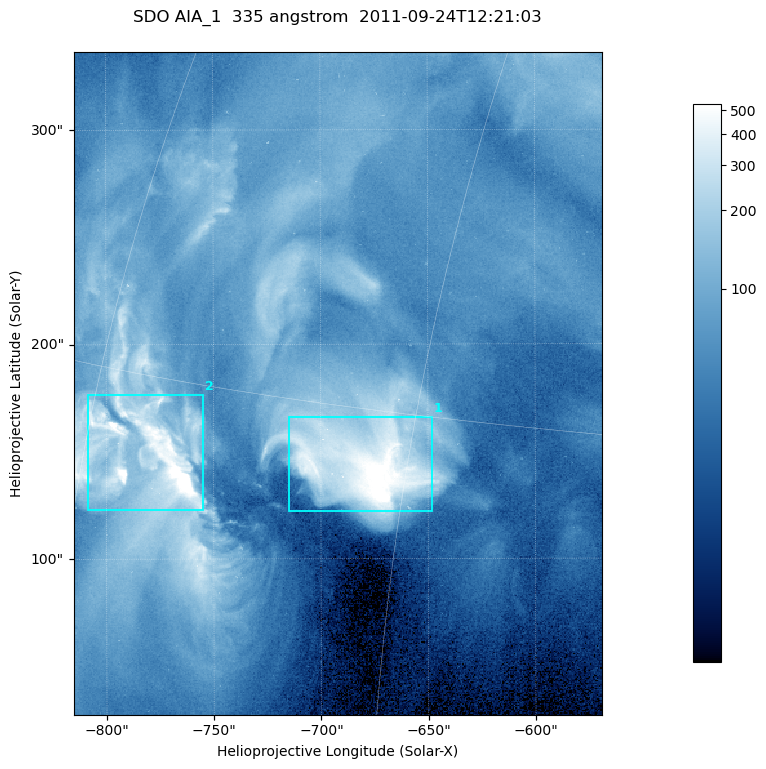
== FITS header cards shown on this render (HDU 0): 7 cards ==
TELESCOP= 'SDO     '           /
INSTRUME= 'AIA_1   '           /
WAVELNTH=                  335 /
WAVEUNIT= 'angstrom'           /
DATE-OBS= '2011-09-24T12:21:03.62' /
CTYPE1  = 'HPLN-TAN'           /
CTYPE2  = 'HPLT-TAN'           /

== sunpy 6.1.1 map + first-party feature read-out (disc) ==
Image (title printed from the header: SDO AIA_1  335 angstrom  2011-09-24T12:21:03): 410 x 514 px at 0.601 arcsec/px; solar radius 957 arcsec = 1592 px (partial field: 2.6% of the solar disc is inside the frame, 100% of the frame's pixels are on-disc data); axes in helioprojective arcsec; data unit not stated in the header (colour bar unlabelled)
Pointing: header CRPIX1/2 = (2042.06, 2043.86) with CRVAL1/2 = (0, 0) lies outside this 410 x 514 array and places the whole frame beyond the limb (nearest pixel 1.41 R_sun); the SolarSoft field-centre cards XCEN/YCEN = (-692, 181.7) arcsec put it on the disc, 1319 arcsec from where CRPIX/CRVAL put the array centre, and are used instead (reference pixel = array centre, CRVAL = XCEN/YCEN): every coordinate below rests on XCEN/YCEN
Orientation: roll -0.142 deg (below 1 deg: not rotated)
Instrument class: DISC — disc imager (sunpy class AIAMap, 335 A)
Bright regions (active regions / flare kernels): reference = the on-disc median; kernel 3 px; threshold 5 sigma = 221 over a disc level ~64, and >= 1.15x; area >= 210 px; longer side >= 5 px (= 3 arcsec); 2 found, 2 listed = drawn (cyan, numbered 1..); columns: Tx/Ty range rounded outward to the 2 arcsec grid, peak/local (2 s.f.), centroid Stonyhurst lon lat
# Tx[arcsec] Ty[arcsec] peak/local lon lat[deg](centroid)
1 -716..-648 122..166 10 -47 +13
2 -810..-754 122..178 11 -56 +13